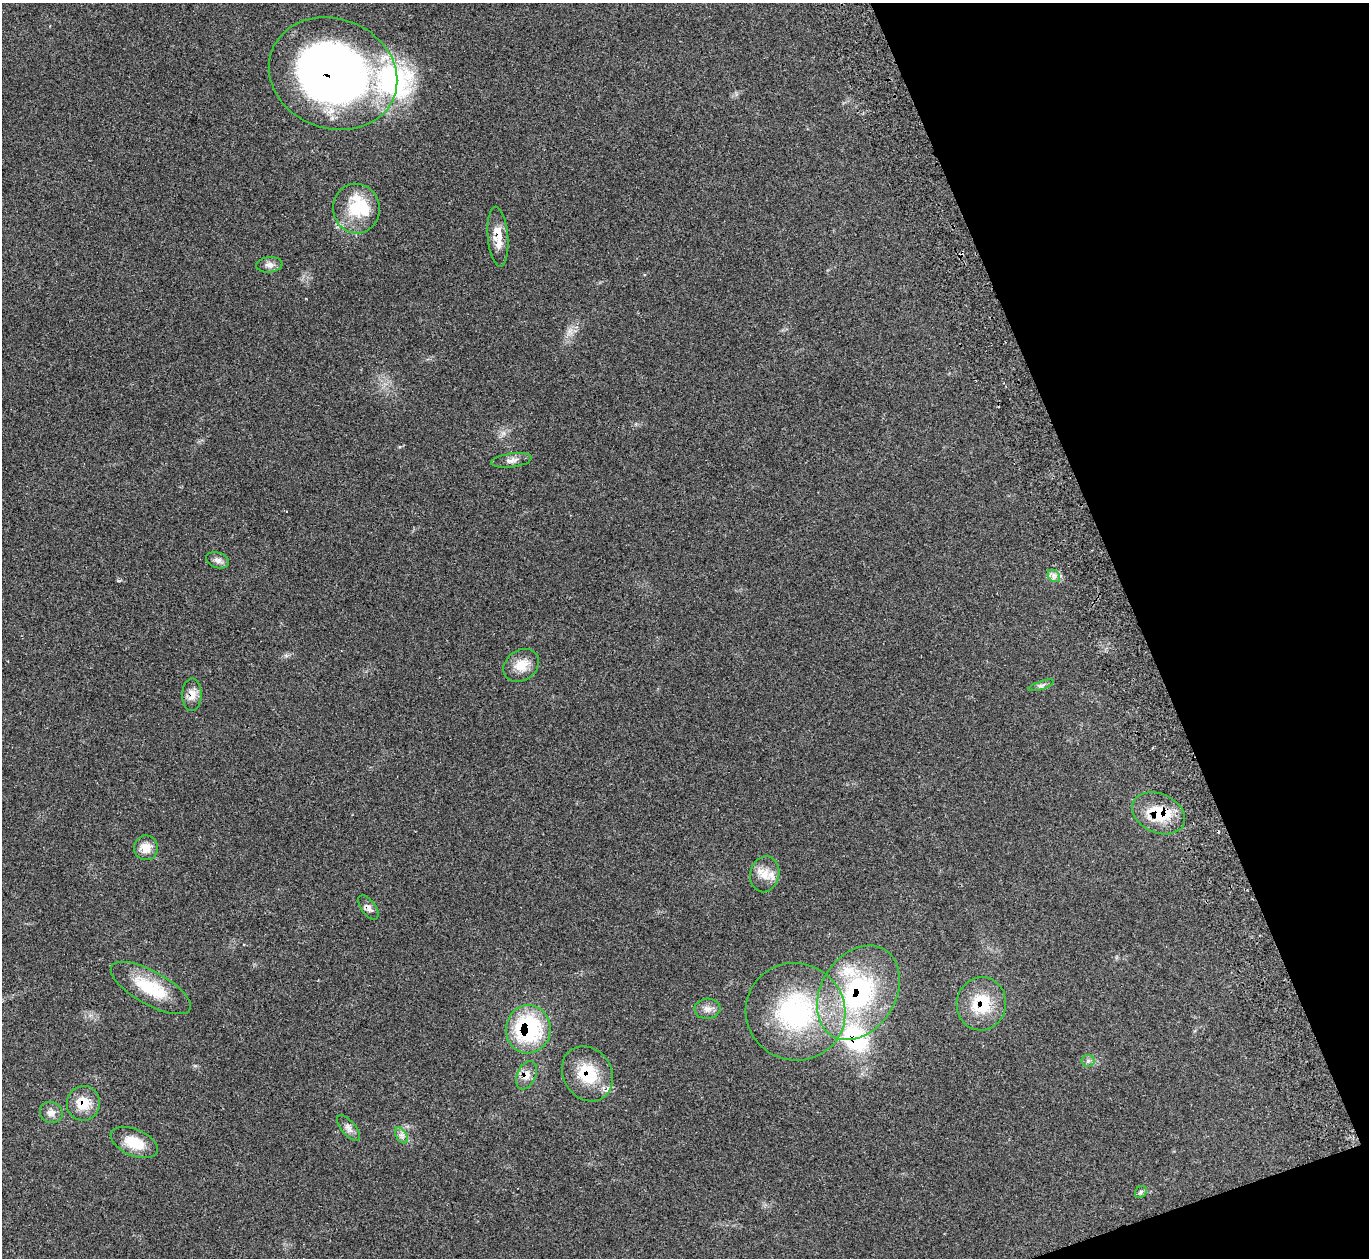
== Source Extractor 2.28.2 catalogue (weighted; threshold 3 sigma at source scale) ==
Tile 12 of 4 x 4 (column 4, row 3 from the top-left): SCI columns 4155-5521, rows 1439-2694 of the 5588 x 5512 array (HDU 1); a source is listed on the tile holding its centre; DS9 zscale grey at full resolution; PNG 1371 x 1260 px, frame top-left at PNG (2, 3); each listed source drawn as its Kron ellipse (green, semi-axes under 4 px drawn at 4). Shown black and unused: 18% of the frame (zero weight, under 2 of 3 exposures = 3% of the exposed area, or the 3 px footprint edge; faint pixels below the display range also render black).
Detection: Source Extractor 2.28.2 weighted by HDU 2 'WHT'; one run over the whole footprint, this tile lists its part. Background 0.0987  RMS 0.0078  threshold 0.0352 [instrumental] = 3 sigma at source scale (4.5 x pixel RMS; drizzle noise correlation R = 1.50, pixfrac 1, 0.05/0.05 arcsec/px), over >= 5 px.
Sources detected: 36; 1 inside a brighter object's white glare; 2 cosmic-ray / hot-pixel residue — neither listed nor drawn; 4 inside a brighter listed object's ellipse — not listed separately; the other 29 listed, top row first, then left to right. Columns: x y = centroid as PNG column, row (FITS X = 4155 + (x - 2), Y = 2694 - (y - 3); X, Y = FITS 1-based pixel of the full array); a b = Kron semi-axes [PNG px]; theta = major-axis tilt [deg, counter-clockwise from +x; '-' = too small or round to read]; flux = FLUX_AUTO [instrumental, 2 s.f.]
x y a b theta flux
333 74 65 55 -21 510
356 209 25 23 -74 26
498 237 30 10 -85 13
269 265 13 7 5 3.8
511 460 20 7 7 4.5
218 560 12 7 -17 3.4
1054 576 7 5 -45 2.6
521 665 19 15 35 12
1041 685 13 4 18 2.3
192 695 16 9 88 7.2
1159 813 27 19 -25 31
146 848 12 12 - 8.6
765 874 18 14 78 11
368 907 14 7 -53 3.3
151 988 45 16 -29 32
858 993 50 37 58 110
981 1004 27 24 82 31
707 1009 13 10 3 5.1
796 1012 50 48 -26 110
528 1029 24 22 84 84
1088 1061 6 6 - 1.8
587 1074 29 24 -57 32
526 1075 15 9 66 7
83 1103 17 16 - 15
51 1112 11 10 - 4.4
348 1128 16 7 -49 3.9
401 1135 9 5 -59 2.8
134 1143 25 13 -23 18
1141 1192 7 5 47 1.6
Overlapping masked pixels (flux is a lower limit): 10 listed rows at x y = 333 74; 498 237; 192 695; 1159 813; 858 993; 981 1004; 528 1029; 587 1074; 526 1075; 83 1103